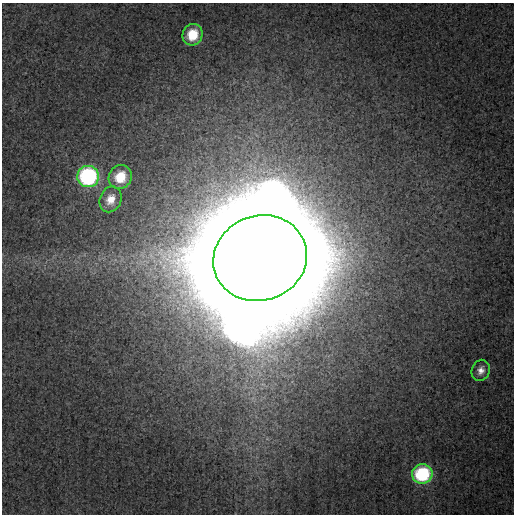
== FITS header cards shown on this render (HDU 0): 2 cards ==
NAXIS1  =                  512
NAXIS2  =                  512

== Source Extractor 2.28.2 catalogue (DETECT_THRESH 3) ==
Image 512 x 512 px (HDU 0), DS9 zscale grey, 1 PNG px = 1 image px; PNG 516 x 516 px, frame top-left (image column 1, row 512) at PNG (2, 3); each listed source drawn as its Kron ellipse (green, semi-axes under 4 px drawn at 4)
Background 8.58e-04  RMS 7.5e-04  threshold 0.00225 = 3 sigma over >= 5 px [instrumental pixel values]
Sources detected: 7; all 7 listed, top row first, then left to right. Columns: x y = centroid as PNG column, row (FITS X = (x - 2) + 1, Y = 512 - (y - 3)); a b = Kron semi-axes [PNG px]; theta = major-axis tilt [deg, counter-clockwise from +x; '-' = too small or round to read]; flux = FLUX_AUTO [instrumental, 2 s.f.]
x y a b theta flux
193 35 11 10 - 1.4
88 177 11 10 - 8.4
120 177 12 11 - 1.4
111 199 13 10 67 0.64
260 258 47 42 20 7800
481 370 11 9 69 0.36
422 474 10 9 - 4.8